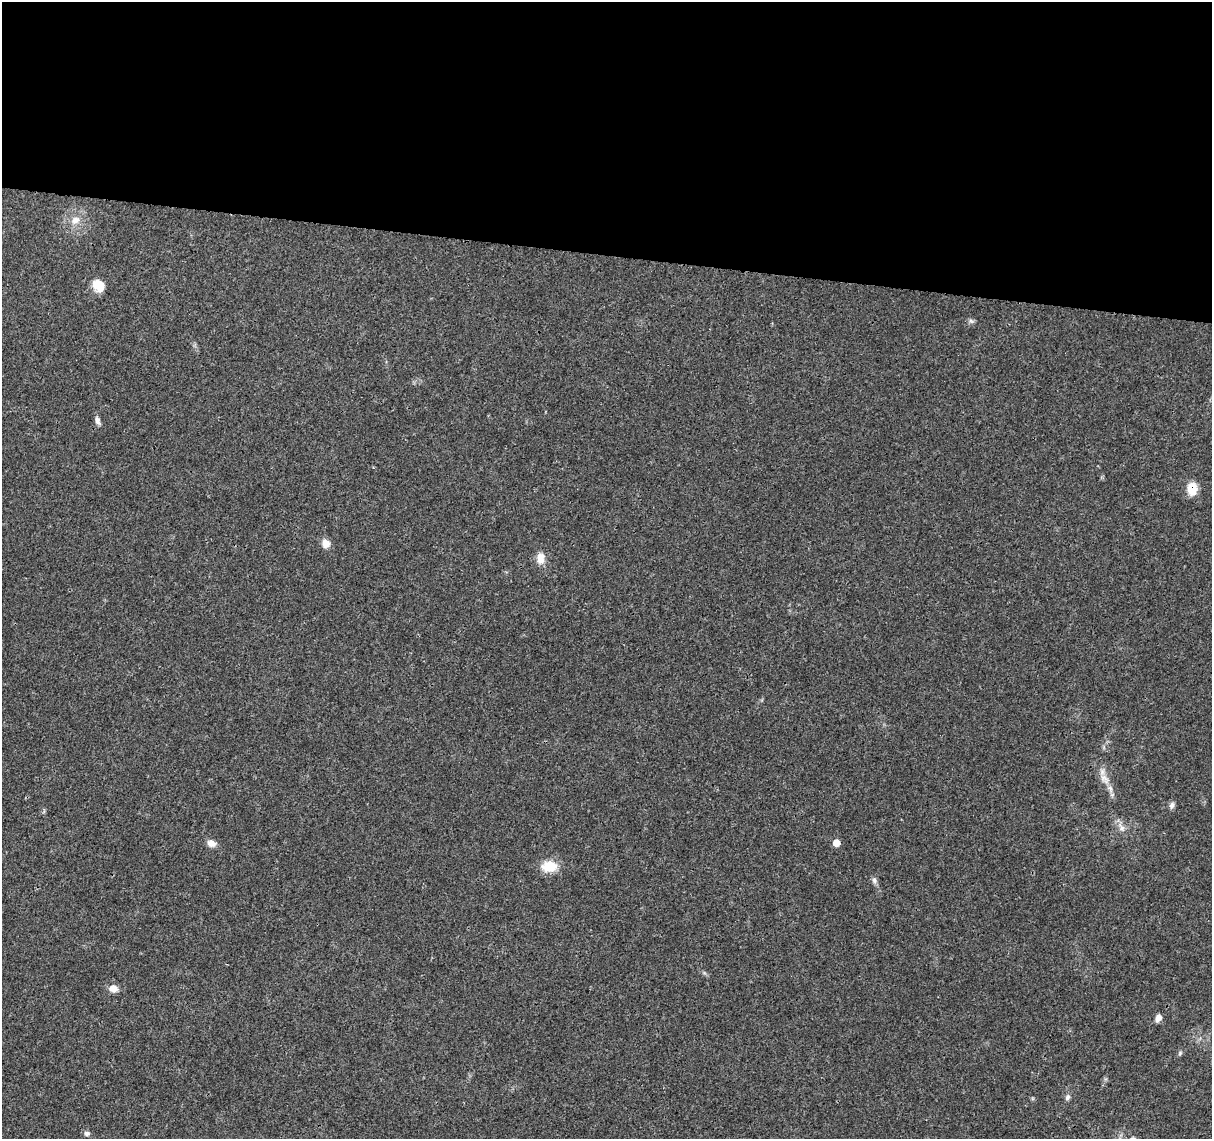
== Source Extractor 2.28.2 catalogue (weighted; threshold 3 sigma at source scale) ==
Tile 3 of 4 x 4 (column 3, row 1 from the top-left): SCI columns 2426-3635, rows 3637-4773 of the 4856 x 5063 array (HDU 1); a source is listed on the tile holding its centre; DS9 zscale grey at full resolution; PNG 1214 x 1141 px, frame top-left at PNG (2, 2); no overlay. Shown black and unused: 22% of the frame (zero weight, under 3 of 4 exposures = <1% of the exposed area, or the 3 px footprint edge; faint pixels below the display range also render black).
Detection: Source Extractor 2.28.2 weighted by HDU 2 'WHT'; one run over the whole footprint, this tile lists its part. Background 0.0252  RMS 0.0024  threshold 0.011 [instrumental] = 3 sigma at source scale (4.5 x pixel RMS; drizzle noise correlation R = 1.50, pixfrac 1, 0.0396/0.0396 arcsec/px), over >= 5 px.
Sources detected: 20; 1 inside a brighter listed object's ellipse — not listed separately; the other 19 listed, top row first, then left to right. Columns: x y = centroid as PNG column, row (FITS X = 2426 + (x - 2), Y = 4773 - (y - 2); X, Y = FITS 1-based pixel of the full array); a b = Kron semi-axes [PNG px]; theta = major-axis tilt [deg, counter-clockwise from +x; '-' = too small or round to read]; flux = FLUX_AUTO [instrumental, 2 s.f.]
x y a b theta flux
75 220 13 9 37 2.1
98 285 14 11 -53 3.7
971 321 8 5 -44 0.52
97 421 11 6 -78 1
1192 489 13 10 89 4.2
326 543 11 9 -61 1.8
540 558 16 10 89 2.4
1104 779 18 9 -52 2.3
1172 805 10 6 73 0.77
1121 827 15 8 -60 1.6
211 843 12 8 -24 1.6
836 843 7 6 - 1.9
549 866 17 12 2 5.3
874 880 9 7 -68 0.74
113 989 10 8 -15 1.9
1158 1018 8 6 65 1.4
1180 1053 7 5 48 0.43
1067 1097 8 6 74 0.67
87 1133 8 6 -14 0.69
Overlapping masked pixels (flux is a lower limit): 1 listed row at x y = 1192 489